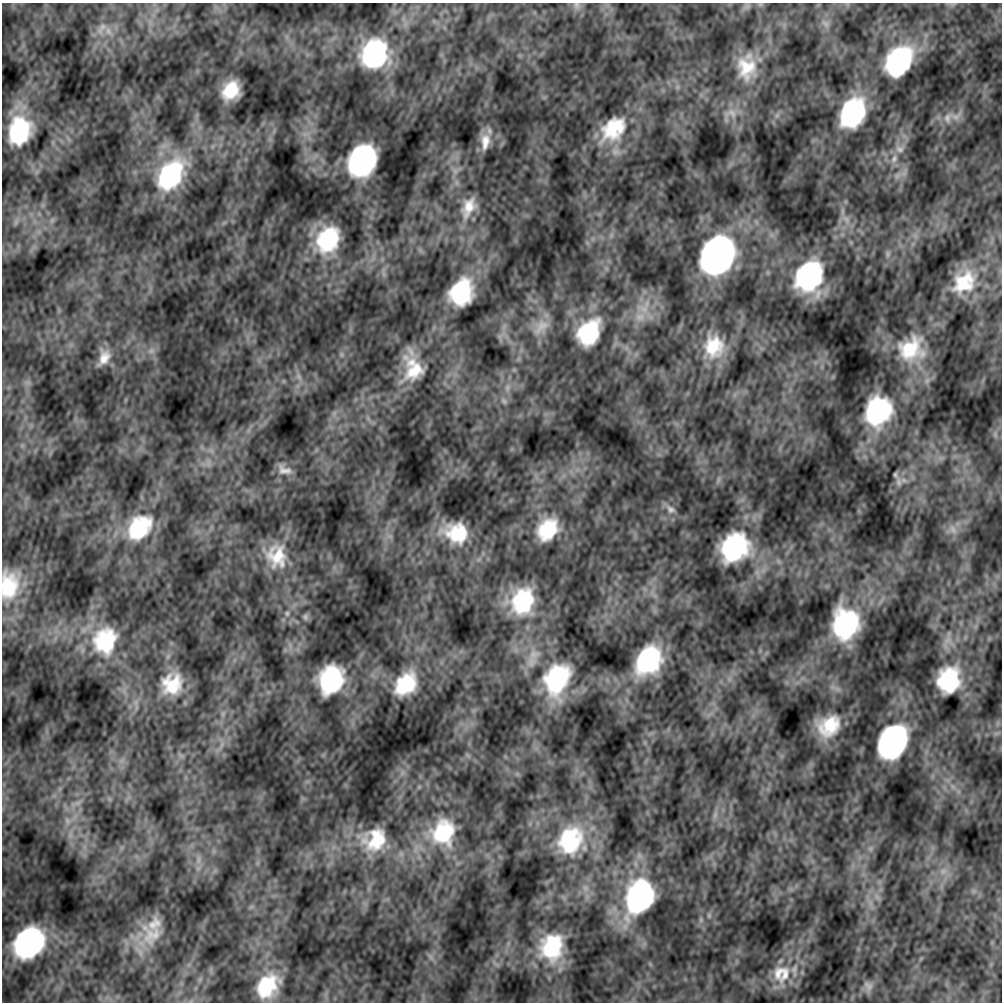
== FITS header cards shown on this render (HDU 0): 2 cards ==
NAXIS1  =                 1000
NAXIS2  =                 1000

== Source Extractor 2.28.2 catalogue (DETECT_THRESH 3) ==
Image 1000 x 1000 px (HDU 0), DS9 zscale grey, 1 PNG px = 1 image px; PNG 1004 x 1004 px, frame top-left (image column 1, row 1000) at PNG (2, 3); no overlay
Background -1.74e-10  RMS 1.3e-08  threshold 3.87e-08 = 3 sigma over >= 5 px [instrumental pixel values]
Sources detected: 82; all 82 listed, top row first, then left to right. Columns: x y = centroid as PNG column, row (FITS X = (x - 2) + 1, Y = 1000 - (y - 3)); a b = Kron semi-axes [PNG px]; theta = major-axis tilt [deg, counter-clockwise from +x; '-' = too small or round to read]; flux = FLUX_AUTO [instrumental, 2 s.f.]
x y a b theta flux
760 4 7 4 -18 1.5e-06
577 5 11 8 -77 4.4e-06
825 23 12 7 -42 4.6e-06
102 28 20 6 58 6.5e-06
374 54 27 24 63 1.2e-04
899 61 28 20 56 1.4e-04
746 68 32 26 -80 3.9e-05
231 90 16 13 54 3.0e-05
731 113 19 12 -15 1.3e-05
852 113 26 19 63 1.1e-04
956 116 16 9 18 7.9e-06
947 118 15 11 71 8.7e-06
613 129 38 26 44 5.3e-05
19 131 22 17 76 7.0e-05
485 142 23 11 86 1.3e-05
900 149 13 9 -22 5.9e-06
894 159 13 8 77 5.9e-06
362 160 24 19 62 1.9e-04
171 175 41 26 55 1.1e-04
468 207 29 16 66 2.1e-05
846 219 13 7 -61 6.6e-06
328 239 26 20 64 6.7e-05
887 254 12 4 -90 3.0e-06
717 256 27 21 61 4.8e-04
809 276 27 21 65 1.3e-04
964 282 35 26 44 4.8e-05
461 292 23 18 67 6.9e-05
644 309 15 12 -11 1.4e-05
640 317 15 12 1 1.3e-05
541 327 27 13 44 1.4e-05
589 332 30 22 58 6.2e-05
714 346 28 24 89 3.9e-05
911 349 39 35 30 6.7e-05
151 351 10 8 45 5.3e-06
104 357 19 12 70 1.3e-05
413 369 28 22 -84 3.7e-05
299 377 10 5 -63 3.9e-06
507 387 11 5 90 3.6e-06
504 401 10 6 -63 3.0e-06
878 411 30 25 69 1.2e-04
995 434 9 5 -76 2.8e-06
284 470 18 9 -19 7.6e-06
899 482 15 8 -82 6.3e-06
671 509 15 11 -37 7.5e-06
139 527 36 26 49 6.6e-05
547 529 28 22 53 4.9e-05
953 529 11 6 -72 5.1e-06
456 533 27 21 -16 4.5e-05
734 547 25 22 44 1.2e-04
277 556 34 28 -82 4.1e-05
9 585 36 23 86 4.6e-05
523 601 30 23 72 7.1e-05
287 613 8 6 89 2.8e-06
305 617 10 8 -76 2.9e-06
845 624 25 21 83 1.1e-04
105 641 34 29 74 7.1e-05
534 654 18 15 19 1.5e-05
648 660 27 20 57 9.5e-05
557 679 36 26 69 1.0e-04
331 680 24 19 67 9.5e-05
949 680 21 18 72 6.5e-05
172 684 24 21 54 3.5e-05
405 684 30 21 51 5.1e-05
829 726 23 18 33 3.8e-05
892 742 26 19 62 2.5e-04
715 815 12 5 64 3.6e-06
67 821 9 4 -82 2.7e-06
443 832 32 28 75 5.6e-05
375 840 27 22 46 3.7e-05
570 840 38 30 66 7.2e-05
198 860 8 5 89 3.2e-06
943 871 9 7 2 5.0e-06
640 896 34 25 67 1.9e-04
709 915 8 6 -70 2.3e-06
154 924 39 20 29 2.5e-05
152 935 35 26 46 3.7e-05
29 943 25 20 49 1.8e-04
552 947 30 24 76 6.7e-05
779 973 26 16 76 2.1e-05
785 974 31 13 70 2.3e-05
267 986 28 20 56 5.1e-05
868 986 14 10 -54 5.3e-06
At the frame edge (FLAGS 8, measured only in part): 2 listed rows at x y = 577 5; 9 585